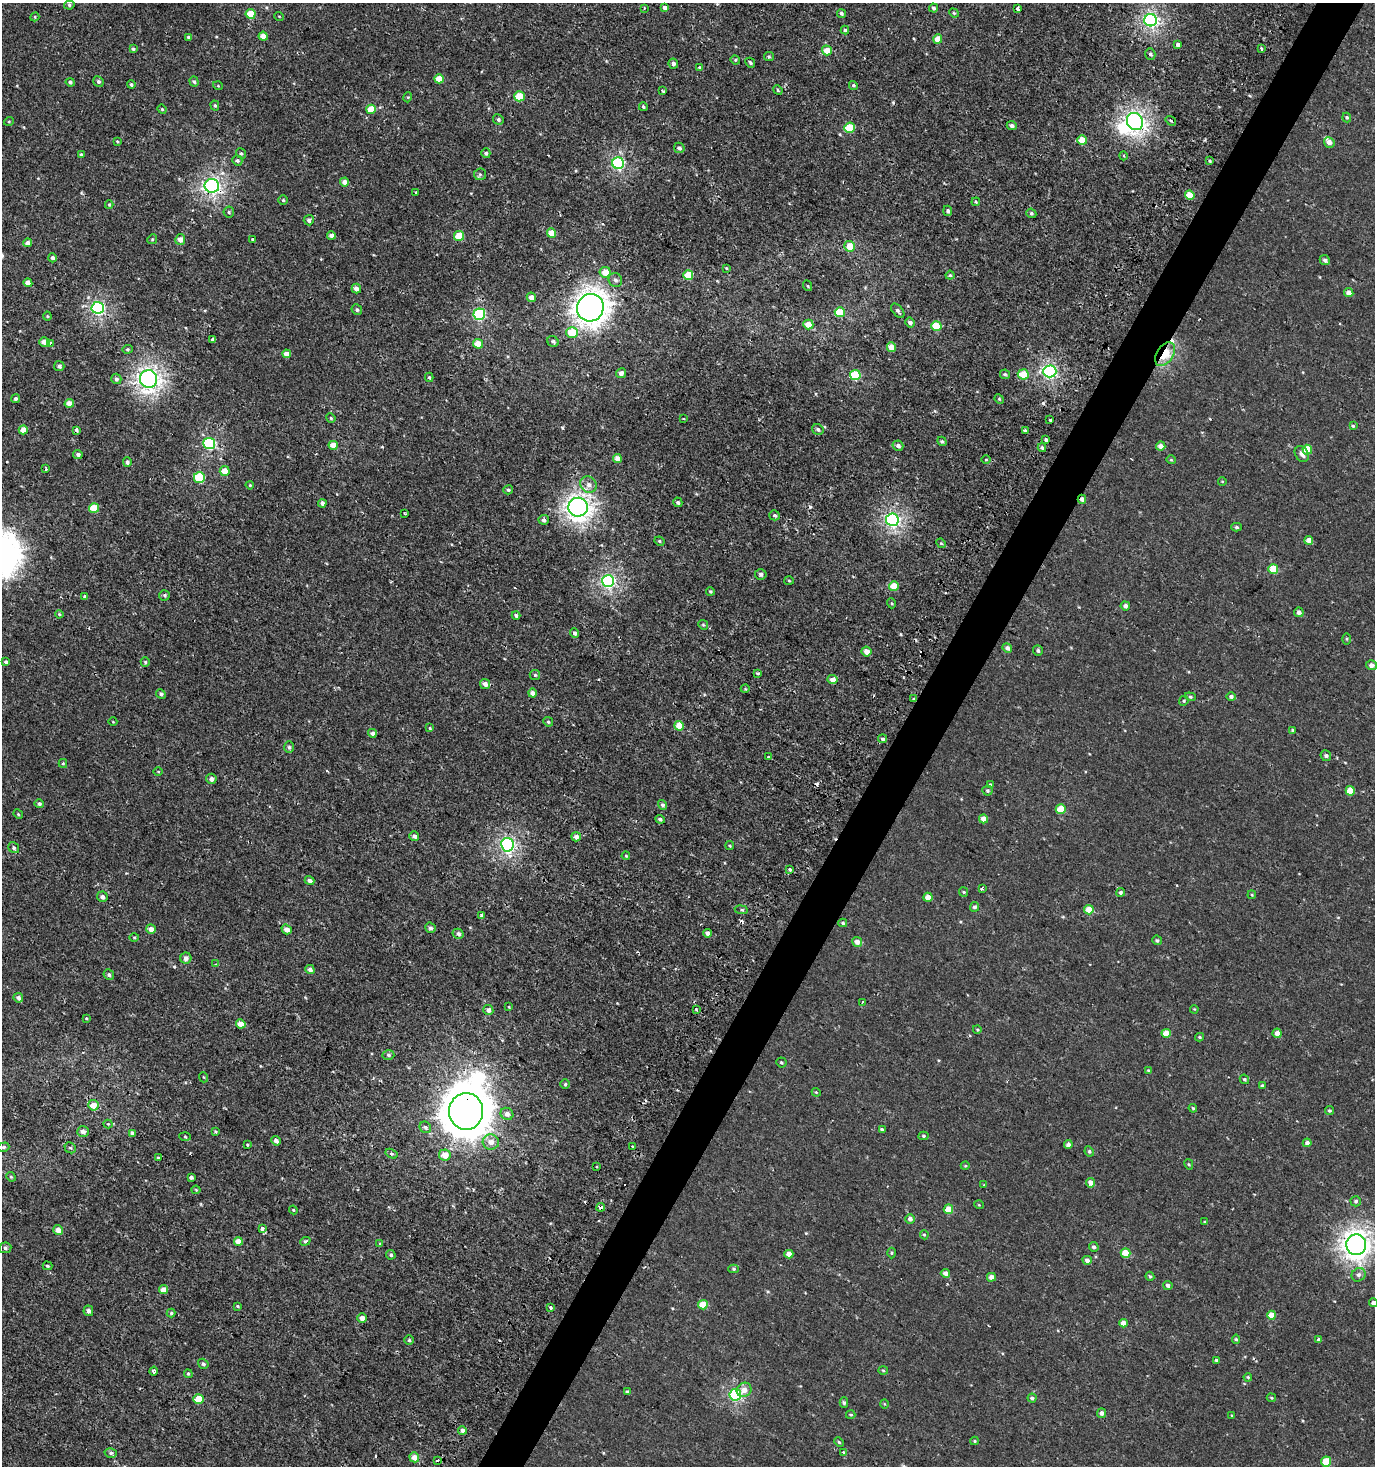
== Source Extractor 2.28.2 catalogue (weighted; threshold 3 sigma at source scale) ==
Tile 10 of 4 x 4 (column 2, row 3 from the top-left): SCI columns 1668-3040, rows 1465-2928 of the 5973 x 5886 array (HDU 1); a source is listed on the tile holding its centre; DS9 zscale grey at full resolution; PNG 1377 x 1468 px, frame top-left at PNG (2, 3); each listed source drawn as its Kron ellipse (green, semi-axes under 4 px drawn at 4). Shown black and unused: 3% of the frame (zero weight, under 2 of 3 exposures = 2% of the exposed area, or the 3 px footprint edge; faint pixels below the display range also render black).
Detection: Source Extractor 2.28.2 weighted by HDU 2 'WHT'; one run over the whole footprint, this tile lists its part. Background 6.87e-04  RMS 0.0025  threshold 0.0115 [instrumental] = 3 sigma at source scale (4.5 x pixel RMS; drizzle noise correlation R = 1.50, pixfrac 1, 0.0396/0.0396 arcsec/px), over >= 5 px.
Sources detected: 386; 2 inside a brighter object's white glare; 14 cosmic-ray / hot-pixel residue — neither listed nor drawn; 1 inside a brighter listed object's ellipse — not listed separately; the other 369 listed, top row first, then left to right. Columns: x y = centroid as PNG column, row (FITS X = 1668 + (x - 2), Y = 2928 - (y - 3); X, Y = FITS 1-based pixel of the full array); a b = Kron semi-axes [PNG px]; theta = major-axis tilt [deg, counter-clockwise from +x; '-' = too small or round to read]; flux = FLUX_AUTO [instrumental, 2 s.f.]
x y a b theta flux
69 5 5 4 - 0.41
644 8 3 2 - 0.26
665 8 4 4 - 0.79
934 8 4 4 - 0.47
1017 9 3 3 - 1.8
841 13 5 4 - 0.54
954 13 5 4 - 0.28
251 14 5 5 - 4.5
279 16 5 3 - 0.18
35 17 5 4 - 0.3
1151 20 6 6 - 55
845 30 4 4 - 0.33
263 36 4 4 - 2.3
188 37 3 3 - 0.46
938 39 5 4 - 2.3
1178 44 3 3 - 3
133 49 4 3 - 0.43
1261 49 4 3 - 1.9
827 50 5 5 - 3.2
1150 54 6 5 - 0.57
769 57 5 4 - 0.33
735 60 5 4 - 0.33
750 63 5 3 - 0.39
673 64 5 5 - 0.93
699 67 3 3 - 0.21
439 79 5 4 - 4
70 82 4 4 - 0.48
98 82 5 5 - 0.58
194 82 5 4 - 0.4
131 85 4 4 - 0.53
853 85 4 4 - 0.43
218 86 5 3 - 0.2
778 90 5 4 - 0.32
663 91 4 3 - 0.43
519 96 5 5 - 5.6
408 97 5 3 - 0.23
215 106 5 4 - 0.35
643 107 4 3 - 0.45
162 109 5 4 - 0.31
371 109 5 4 - 5.2
1347 117 5 4 - 0.37
498 119 5 5 - 0.56
9 121 5 3 - 0.19
1171 121 6 3 -35 0.3
1135 122 9 7 -59 73
1012 126 5 4 - 0.73
850 128 5 5 - 8
1082 140 5 5 - 3.5
117 141 3 3 - 0.25
1329 142 5 5 - 1.4
679 148 5 5 - 0.66
241 153 5 4 - 0.42
486 153 5 4 - 0.58
81 155 4 3 - 0.55
1124 156 4 3 - 0.22
237 160 5 4 - 0.56
1210 161 4 3 - 0.32
618 163 6 6 - 34
480 174 6 5 - 0.44
344 182 4 4 - 1.3
212 186 7 7 - 58
416 193 3 2 - 0.24
1190 195 5 4 - 5.3
283 200 4 4 - 0.3
976 202 4 3 - 0.26
109 205 4 4 - 0.26
948 211 5 4 - 0.57
229 212 5 5 - 0.42
1031 213 5 4 - 0.47
309 220 5 5 - 0.68
552 233 4 4 - 3.8
331 235 4 4 - 1.2
459 236 5 5 - 5.8
152 239 5 4 - 0.33
180 239 5 5 - 1.5
253 240 3 3 - 0.33
27 243 4 4 - 1.5
850 246 5 5 - 4.2
52 258 4 4 - 0.72
1325 260 5 4 - 0.65
726 268 4 3 - 0.23
605 272 5 5 - 3.6
688 275 5 5 - 6.3
950 275 4 4 - 0.35
615 280 7 6 - 0.82
28 283 4 4 - 2.2
808 286 5 3 - 0.25
356 289 5 4 - 1.5
1349 293 5 4 - 1.3
531 297 5 4 - 1.6
98 308 6 6 - 40
590 308 14 13 - 220
357 310 5 5 - 0.53
898 311 8 5 -49 0.74
840 312 5 5 - 6.4
479 314 6 5 - 25
47 316 4 4 - 0.27
910 323 5 4 - 1
808 324 5 5 - 2.6
936 326 5 5 - 6.3
572 332 6 5 - 6.8
213 340 4 4 - 1
553 341 6 5 - 0.54
44 342 5 4 - 2.1
50 343 4 3 - 0.46
478 344 5 4 - 3.5
891 347 5 4 - 2.7
127 349 5 4 - 0.32
287 354 4 4 - 2
1165 354 13 8 58 8.6
59 366 5 5 - 0.74
1050 371 6 6 - 39
621 373 5 4 - 1.3
1005 374 5 4 - 0.44
1023 374 5 5 - 5.8
855 375 5 5 - 13
429 377 4 3 - 0.32
116 379 5 5 - 0.72
149 379 9 8 - 110
16 398 4 4 - 0.53
999 399 5 4 - 0.25
69 403 4 4 - 2.5
331 418 5 4 - 0.33
683 419 3 2 - 0.24
1050 420 3 3 - 0.62
1353 426 4 3 - 0.3
818 429 6 5 - 0.63
23 430 4 4 - 2.6
76 430 3 3 - 0.83
1025 431 4 3 - 2.8
1046 440 3 3 - 1.6
942 441 5 4 - 0.4
209 444 6 5 - 25
333 445 4 4 - 2.7
898 446 5 5 - 0.83
1161 446 5 4 - 1.6
1042 448 4 3 - 0.42
1307 450 5 5 - 5.1
78 454 5 4 - 0.73
1302 454 8 6 -61 1.1
617 458 4 4 - 1.9
986 460 4 3 - 0.22
1171 460 4 4 - 0.25
127 462 5 4 - 0.6
46 469 3 3 - 1.3
225 471 5 5 - 3
199 478 5 5 - 14
1222 481 4 3 - 0.19
250 485 4 3 - 0.24
588 485 9 7 -44 1.3
508 490 5 4 - 0.45
1082 499 4 4 - 1
678 502 5 4 - 0.53
322 503 4 4 - 1
578 507 10 9 - 120
94 508 5 5 - 5.4
405 514 3 3 - 0.41
774 515 5 5 - 0.59
544 520 5 5 - 0.53
892 520 6 6 - 51
1236 527 5 4 - 0.45
1309 540 4 4 - 1.8
659 541 5 3 - 0.36
941 543 5 4 - 0.27
1273 569 5 4 - 5.4
761 574 6 5 - 0.7
789 580 5 3 - 0.27
608 581 6 6 - 48
894 586 5 4 - 4.5
710 591 4 4 - 0.36
165 595 5 5 - 0.47
85 596 4 3 - 0.38
891 603 5 3 - 0.26
1125 606 4 4 - 0.88
1299 612 5 4 - 0.93
59 614 4 4 - 0.29
516 615 4 4 - 0.49
703 625 5 4 - 0.31
575 633 5 4 - 0.67
1347 639 5 4 - 0.27
1007 648 5 4 - 0.9
1038 651 5 5 - 0.54
866 652 5 5 - 1.7
6 662 4 4 - 0.54
145 662 4 4 - 0.35
1371 665 5 5 - 1.1
758 673 3 3 - 0.37
535 675 5 5 - 0.38
832 679 5 4 - 1.7
485 684 5 4 - 1.2
745 689 4 3 - 0.22
533 693 4 4 - 1.4
161 694 5 4 - 0.58
1190 697 5 4 - 0.35
1231 697 5 4 - 0.59
914 699 3 3 - 0.29
1184 701 5 4 - 0.38
113 722 4 3 - 0.17
548 722 5 4 - 0.37
679 726 5 4 - 3.7
430 728 3 3 - 0.24
1293 730 4 3 - 0.41
372 733 4 4 - 0.84
882 739 4 4 - 0.52
289 747 6 5 - 0.54
1326 756 6 5 - 0.61
768 757 3 3 - 0.93
63 763 4 4 - 0.29
158 772 5 3 - 0.26
211 779 5 5 - 1
990 785 4 4 - 0.34
987 791 5 5 - 0.4
1350 791 5 4 - 4.1
39 804 5 4 - 0.58
662 805 5 4 - 0.64
1061 809 5 4 - 5.9
18 814 5 4 - 0.28
660 819 5 4 - 0.52
983 819 4 4 - 1.6
414 836 5 4 - 0.94
576 837 5 4 - 1.4
507 845 6 6 - 53
730 845 4 3 - 0.31
14 847 6 5 - 0.55
626 856 4 3 - 0.26
790 869 3 3 - 1
309 881 5 4 - 1.1
982 889 3 2 - 0.61
964 892 5 4 - 0.31
1121 892 4 4 - 0.49
1252 895 4 3 - 0.24
102 897 5 5 - 0.87
928 897 4 4 - 1.8
974 907 5 4 - 0.63
741 910 6 3 -9 0.32
1089 910 5 4 - 3.2
481 915 3 3 - 2.3
843 923 4 4 - 0.38
430 928 5 5 - 0.61
151 929 5 4 - 1.7
287 929 5 4 - 1.6
707 933 4 4 - 1.2
458 934 6 5 - 0.83
134 937 5 3 - 0.25
1157 940 5 4 - 0.42
857 942 5 5 - 1.4
186 958 5 5 - 1.2
216 964 4 3 - 0.22
310 969 5 4 - 0.97
109 975 5 5 - 0.54
18 998 5 4 - 0.85
862 1002 4 3 - 0.3
509 1007 4 3 - 0.21
1194 1009 4 3 - 0.2
488 1010 5 5 - 1.2
696 1010 3 3 - 0.64
86 1018 3 3 - 0.23
241 1024 5 4 - 3
977 1029 4 3 - 0.23
1166 1033 4 4 - 3.7
1277 1033 5 4 - 1.6
1200 1037 4 4 - 0.32
388 1055 6 4 -3 0.47
781 1062 5 5 - 0.39
1149 1071 4 4 - 0.34
203 1077 5 3 - 0.22
1244 1079 5 4 - 0.41
565 1084 5 5 - 0.4
1262 1086 3 3 - 0.54
816 1092 4 3 - 0.23
93 1105 5 5 - 2.9
1193 1108 4 3 - 0.27
466 1111 18 17 - 680
1330 1111 4 4 - 0.4
507 1114 6 6 - 1.2
108 1124 4 4 - 0.26
425 1127 6 5 - 0.63
882 1130 3 3 - 1.3
216 1131 4 3 - 0.32
83 1132 6 5 - 1.3
132 1133 4 4 - 0.79
923 1136 5 4 - 0.4
185 1137 6 4 -3 0.28
276 1141 5 4 - 0.93
491 1142 8 7 - 1.8
1307 1143 4 4 - 0.87
247 1145 4 3 - 0.23
1068 1145 4 4 - 1
4 1147 6 4 15 0.44
632 1147 3 3 - 1
70 1148 6 5 - 0.38
1089 1151 5 4 - 0.39
392 1154 6 4 -31 0.38
445 1155 6 5 - 2.5
158 1157 3 3 - 0.36
1189 1164 5 4 - 0.28
965 1166 4 3 - 0.2
597 1167 3 2 - 0.23
11 1177 5 4 - 0.31
191 1177 4 3 - 0.64
1091 1183 5 4 - 1.5
984 1185 4 3 - 0.19
196 1190 4 4 - 0.26
1356 1201 5 5 - 0.44
979 1205 5 3 - 0.2
601 1207 4 4 - 0.85
948 1209 5 4 - 3.6
293 1210 4 4 - 0.25
910 1219 5 5 - 1.1
1205 1222 3 3 - 0.56
262 1228 4 3 - 2.2
58 1230 5 4 - 1.8
924 1235 4 4 - 0.34
238 1241 4 4 - 2.3
305 1241 5 4 - 0.48
380 1244 4 4 - 0.28
1356 1245 10 10 - 150
1094 1247 5 4 - 0.58
5 1248 6 5 - 0.63
892 1253 5 3 - 0.29
1125 1253 5 5 - 3.7
789 1254 4 4 - 1.8
391 1255 5 4 - 0.54
1087 1260 4 4 - 1
47 1266 5 3 - 0.38
734 1269 5 4 - 0.36
945 1273 5 4 - 1.2
1359 1275 7 6 - 0.78
1150 1276 5 4 - 0.34
991 1277 4 4 - 1.4
1168 1285 4 4 - 0.68
163 1290 4 4 - 2.4
1373 1303 4 4 - 0.96
703 1305 5 4 - 4
238 1306 4 3 - 0.27
550 1308 3 3 - 1.7
88 1311 5 5 - 0.85
171 1313 4 4 - 0.37
1272 1315 4 4 - 3.6
362 1318 5 4 - 1.7
1123 1323 4 4 - 2
1236 1339 4 4 - 0.35
1318 1339 3 3 - 0.47
409 1340 5 5 - 0.41
1216 1360 3 3 - 0.51
203 1364 5 4 - 0.55
883 1370 5 3 - 0.27
154 1371 4 4 - 0.96
188 1374 4 4 - 0.31
1248 1377 4 3 - 0.27
744 1390 7 7 - 1.8
627 1392 4 3 - 0.4
735 1395 6 5 - 27
1032 1398 4 4 - 0.53
1271 1398 5 3 - 0.26
198 1399 5 5 - 6.7
844 1403 5 4 - 0.37
884 1404 5 3 - 0.22
1102 1413 5 4 - 0.89
851 1415 5 3 - 0.3
1232 1416 4 3 - 0.22
462 1430 4 4 - 0.93
974 1441 4 4 - 0.29
839 1442 5 4 - 0.28
843 1452 3 3 - 0.45
111 1453 6 5 - 0.55
414 1457 5 4 - 2.5
437 1461 3 3 - 1.7
1326 1461 5 5 - 6
Overlapping masked pixels (flux is a lower limit): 6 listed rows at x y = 212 186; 1165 354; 1082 499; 914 699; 466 1111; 601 1207
Isophote crosses this tile's border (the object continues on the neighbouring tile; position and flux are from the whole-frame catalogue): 2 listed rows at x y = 1356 1245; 1373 1303